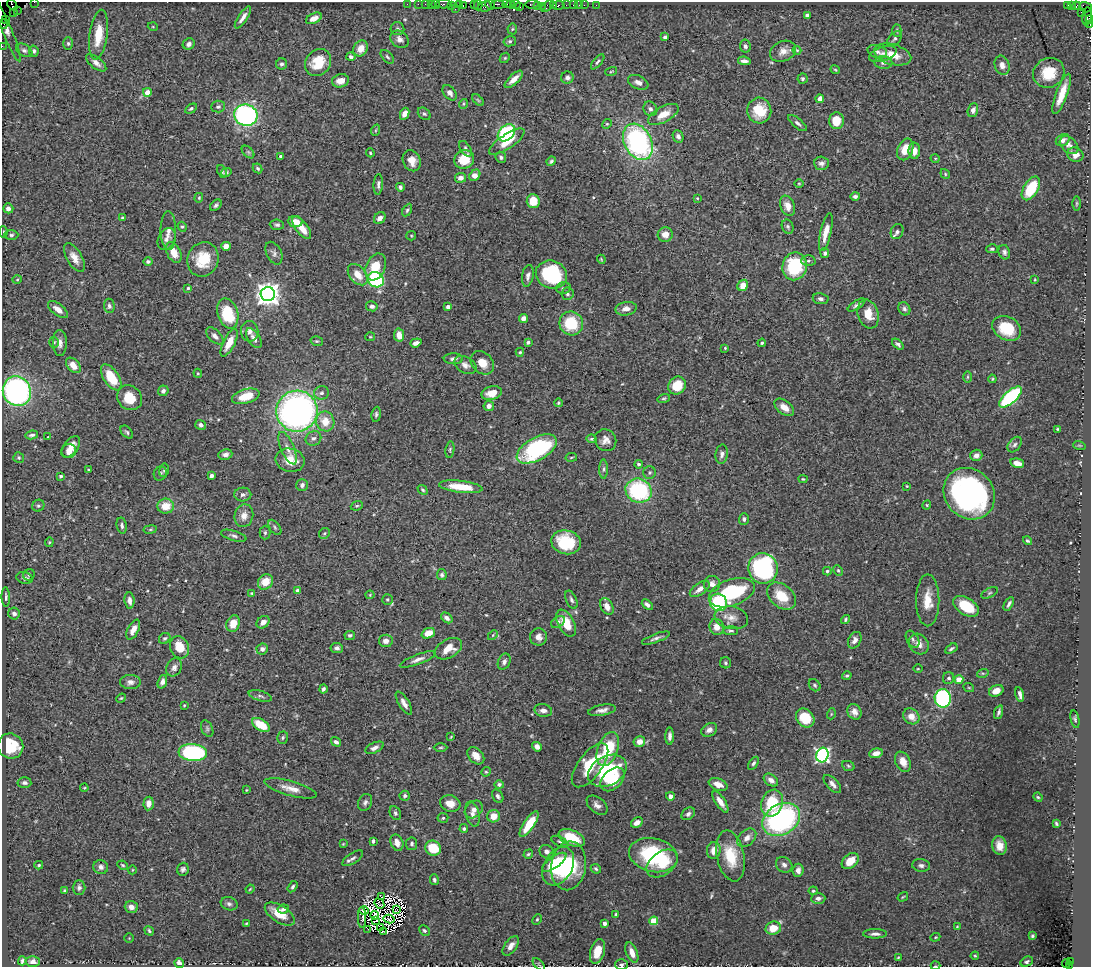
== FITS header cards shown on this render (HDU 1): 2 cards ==
NAXIS1  =                 1089
NAXIS2  =                  965

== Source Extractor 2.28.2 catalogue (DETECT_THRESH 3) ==
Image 1089 x 965 px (HDU 1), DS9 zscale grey, 1 PNG px = 1 image px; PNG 1093 x 969 px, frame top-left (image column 1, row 965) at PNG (2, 2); each listed source drawn as its Kron ellipse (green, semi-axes under 4 px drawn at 4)
Background 0.529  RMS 0.019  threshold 0.057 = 3 sigma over >= 5 px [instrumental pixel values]
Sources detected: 523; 8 with non-positive FLUX_AUTO (blend fragments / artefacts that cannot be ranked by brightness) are neither listed nor drawn; of the other 515, the 500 brightest by FLUX_AUTO listed and drawn (15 fainter detections omitted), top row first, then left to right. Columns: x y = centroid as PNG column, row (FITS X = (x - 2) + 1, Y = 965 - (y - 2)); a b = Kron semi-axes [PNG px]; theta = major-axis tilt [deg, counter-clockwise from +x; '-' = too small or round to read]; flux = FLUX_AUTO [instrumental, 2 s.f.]
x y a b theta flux
34 2 2 2 - 5.8
407 4 2 2 - 12
418 4 2 2 - 22
425 4 2 2 - 19
431 4 2 2 - 26
436 4 4 3 - 58
444 4 8 3 1 71
459 4 2 2 - 19
474 4 2 2 - 11
497 4 7 2 0 170
507 4 4 3 - 30
511 4 4 3 - 38
516 4 5 3 - 64
532 4 7 3 8 77
12 5 6 4 -49 94
451 5 2 2 - 12
478 5 5 2 - 42
490 5 5 3 - 69
554 5 3 2 - 37
559 5 6 3 10 110
566 5 2 2 - 8.6
574 5 4 2 - 59
579 5 2 2 - 7.7
584 5 2 2 - 17
596 5 2 2 - 7
1067 5 3 2 - 45
463 6 3 2 - 28
485 6 6 5 - 120
520 6 3 3 - 52
538 6 4 2 - 36
542 6 2 2 - 15
547 6 7 4 38 96
1072 6 3 3 - 46
1076 6 4 3 - 24
1085 7 6 5 - 80
455 9 2 2 - 34
17 11 2 2 - 14
1081 12 2 2 - 9.6
13 13 3 2 - 230
807 15 4 4 - 3.9
1087 16 9 4 84 450
243 17 13 4 56 7.7
314 18 8 5 26 10
5 20 3 2 - 39
1090 20 4 2 - 83
3 24 5 3 - 92
1090 25 3 2 - 33
153 27 5 3 - 1.2
397 29 7 6 - 3.2
512 29 5 5 - 1.6
7 30 33 5 -67 10
897 30 6 4 -88 2
98 35 25 9 82 30
665 37 4 4 - 3.4
400 39 10 8 -39 6.9
895 39 9 5 46 3.1
510 41 6 5 - 2.6
68 43 6 5 - 2.3
189 44 6 5 - 4.1
2 46 2 2 - 9.9
745 46 7 5 -79 3.2
361 48 8 7 - 13
24 50 9 6 -31 3.7
797 50 4 3 - 1.3
34 51 5 4 - 2.7
783 51 13 10 24 10
877 52 10 6 -18 4.4
883 54 14 7 19 6.6
893 55 19 10 -15 21
351 57 4 4 - 3.8
387 57 8 5 -45 2.8
505 58 5 4 - 1.5
744 61 6 4 -9 5.4
318 62 14 12 49 32
598 62 9 4 50 2.6
96 63 12 5 -38 6
883 63 9 6 0 4.7
282 64 5 5 - 3.3
1002 65 10 7 -73 7.7
835 70 5 3 - 1.3
611 71 6 2 14 1.2
1049 73 16 14 33 35
567 78 6 6 - 4.2
514 79 11 5 44 10
803 79 5 5 - 2.5
340 81 8 6 14 11
638 82 11 6 -24 6.7
147 92 4 4 - 12
450 93 9 6 -50 5.5
1062 94 21 5 70 22
820 99 4 4 - 8.6
478 100 7 4 -45 1.8
463 104 5 3 - 1.3
218 107 7 6 - 3.6
191 109 6 4 31 2.3
650 109 8 6 -55 4.4
759 110 13 12 - 37
973 110 7 5 70 5.8
405 114 6 4 64 7
424 114 7 5 -43 2.4
663 114 17 7 29 18
246 115 12 10 -19 230
836 121 8 7 - 22
797 123 11 4 -40 4
607 124 5 4 - 1.6
376 130 6 3 71 1.7
506 133 10 7 43 140
678 136 6 5 - 4.3
1063 140 7 5 29 6.4
507 142 21 7 34 19
638 142 19 13 -63 240
1069 145 11 7 -41 7.1
465 149 8 5 -57 3.5
905 149 11 7 68 23
914 151 8 6 -88 11
248 152 7 4 -45 2.3
370 153 4 3 - 1.5
1075 155 8 7 - 9.5
281 157 4 3 - 4.1
501 157 5 5 - 3.2
935 158 5 3 - 1.2
464 159 10 9 - 27
412 161 11 8 -65 13
551 161 5 3 - 2.1
821 163 7 6 - 4.7
258 168 5 4 - 2.5
222 171 7 4 -67 2.4
226 172 5 4 - 2
945 174 5 4 - 1.6
475 175 6 5 - 11
461 178 5 5 - 6
799 183 5 3 - 1.2
378 184 10 4 86 3.9
400 187 4 4 - 3
1031 188 13 7 58 49
855 196 4 4 - 3.3
199 198 5 4 - 1.4
697 198 4 3 - 1.2
533 201 7 6 - 24
1077 203 7 3 89 1.6
216 205 7 4 45 2.8
787 206 10 7 -69 11
8 208 5 5 - 4.7
407 210 7 4 61 2.4
122 217 4 3 - 1.6
380 218 6 5 - 7.2
295 222 7 5 -7 13
277 225 7 5 -5 3
182 227 5 4 - 1.7
788 227 7 5 -67 2.5
302 228 13 6 -52 17
168 231 19 8 -89 8.9
3 232 6 3 -84 1.3
826 232 19 5 77 17
897 232 8 6 63 4.6
665 234 7 7 - 9.9
11 235 7 5 1 2.7
411 236 5 4 - 1.4
166 239 11 8 65 6.6
226 246 4 4 - 11
992 249 6 4 15 2.5
1004 252 7 5 -70 3.7
174 253 11 6 -63 16
274 253 12 7 -64 4.8
825 253 5 4 - 3
74 258 16 7 -60 12
203 259 17 15 70 39
601 259 4 3 - 1.3
808 261 7 5 0 2.6
148 262 5 4 - 2.7
795 266 14 12 77 85
376 267 14 9 67 29
358 275 12 8 -49 16
551 275 16 13 -25 100
528 276 11 5 79 5
17 280 5 3 - 1.2
376 280 8 7 - 150
1035 280 4 3 - 1.3
743 285 6 5 - 13
188 288 3 3 - 1.6
563 288 7 5 14 3
268 294 7 7 - 1200
567 294 6 6 - 2.5
821 299 8 5 -9 3.7
857 305 10 4 32 3.8
109 306 7 5 -84 3.8
372 306 6 5 - 4.4
448 307 4 3 - 6.5
58 309 12 6 -37 8.9
626 309 11 6 11 7.7
904 309 7 5 -60 3.2
228 313 15 10 -73 59
868 314 15 10 -73 21
523 318 5 4 - 9.4
571 323 12 11 - 50
1007 328 15 11 -30 41
250 331 10 8 -89 6.8
399 335 6 5 - 13
215 336 10 6 -43 6.1
370 337 5 4 - 1.4
254 338 11 6 -57 6.9
317 341 6 4 -17 1.9
54 342 5 5 - 2.1
528 342 4 3 - 2.4
60 343 13 7 -89 7
229 343 15 6 64 21
416 343 6 4 19 5.2
762 343 4 3 - 1.6
898 344 7 4 -40 3.2
725 348 4 4 - 1.4
520 352 4 4 - 1.7
453 359 9 5 1 5
482 363 13 10 -45 17
73 365 9 6 -48 12
465 365 12 8 -30 6.9
198 373 4 3 - 1.5
111 377 15 7 -57 38
968 377 5 4 - 1.8
992 379 4 3 - 1.5
677 386 9 8 - 31
17 391 15 14 - 300
163 391 5 5 - 4.4
322 393 7 6 - 3.8
492 393 10 7 14 15
246 396 14 7 16 29
1010 397 14 6 42 160
130 398 13 11 -43 26
664 398 6 4 17 1.9
558 403 4 4 - 1.6
489 406 5 5 - 5.5
784 407 11 6 -38 12
297 411 20 20 - 490
376 414 7 4 83 2.6
325 421 10 9 - 20
201 425 5 4 - 4
1057 429 3 3 - 1.3
127 432 8 5 -48 2.5
32 435 6 3 10 2.7
48 437 3 3 - 1.2
313 438 8 7 - 4.2
592 439 5 3 - 1.9
605 440 11 10 - 9.1
1015 445 9 6 51 3.5
1079 445 6 4 -18 1.6
71 447 12 7 52 13
288 448 17 6 -67 9.4
450 449 8 4 81 2.1
537 449 22 11 29 150
69 451 7 7 - 8.3
225 454 7 5 8 5.4
722 454 9 6 81 4.9
976 455 6 5 - 5.8
571 457 6 3 9 1.3
19 458 5 5 - 2.1
290 460 15 11 -12 22
1017 463 7 4 -15 11
638 464 4 4 - 2.5
604 469 9 4 89 2.9
88 470 4 3 - 1.2
164 470 7 5 77 2.5
160 473 7 6 - 3
650 473 6 6 - 2.9
61 476 3 3 - 2.5
212 476 4 4 - 4.4
803 479 4 4 - 1.4
302 485 6 6 - 3.5
907 486 3 3 - 1.2
461 487 22 6 -7 30
423 490 5 4 - 1.9
639 491 13 11 -24 130
969 494 27 24 -47 340
243 495 8 7 - 4.5
927 505 4 4 - 1.3
38 506 6 5 - 2.7
166 506 8 7 - 20
357 506 6 4 20 2
244 516 11 9 75 11
744 519 6 5 - 3.5
122 526 8 5 -80 3.2
275 527 8 5 -54 2.5
150 529 7 3 9 1.7
265 533 7 5 89 2.6
324 533 6 5 - 2.1
234 536 13 5 -16 3.8
1027 541 5 3 - 1.8
49 542 5 4 - 1.6
566 542 15 12 -14 61
763 568 15 14 - 190
838 570 6 4 -63 1.8
827 571 4 4 - 2.1
29 575 6 5 - 2.8
442 575 5 5 - 2.6
25 578 8 5 -17 4
265 582 8 7 - 19
712 584 8 8 - 7.4
700 589 11 5 36 9.1
297 590 4 4 - 3.7
252 593 3 3 - 1.4
732 593 24 13 20 110
989 593 9 4 27 2.3
370 595 4 4 - 1.2
781 596 16 11 -41 35
6 597 10 3 -88 3
387 599 5 5 - 2.1
129 600 8 5 -83 6.5
571 600 9 5 -67 3.6
928 600 26 11 -90 25
718 602 9 8 - 81
1009 604 7 3 60 3.2
647 605 6 4 -41 4.5
607 606 9 6 -62 10
966 606 14 8 -32 37
14 614 6 5 - 4.5
447 618 6 4 -37 5.1
731 618 17 11 -11 14
845 620 5 4 - 2
263 622 7 5 40 5.9
558 622 7 5 34 2.9
566 623 15 8 -62 26
233 624 8 6 70 19
717 627 8 7 - 11
133 630 11 5 62 10
731 631 7 4 1 2.8
428 633 7 5 21 16
350 635 5 4 - 2.6
493 635 6 3 46 1.5
538 637 8 8 - 7.5
165 638 6 5 - 2.5
656 638 15 3 20 4.3
913 639 9 6 -60 3.8
855 640 9 6 63 5.9
386 641 7 6 - 6.6
919 644 11 9 -53 10
180 647 11 9 -64 22
337 648 6 5 - 3.5
262 649 6 5 - 5.2
448 649 15 9 28 18
951 649 7 4 33 2.4
418 659 19 5 20 7.4
504 662 8 6 67 4.1
725 663 5 5 - 2.6
174 667 9 7 62 5.8
918 669 5 3 - 1.2
983 673 6 4 17 1.7
847 676 5 4 - 2
949 678 6 5 - 3.2
959 679 4 4 - 23
130 682 10 7 0 5.4
162 682 7 4 70 5.9
815 685 7 5 -49 2.5
969 688 5 3 - 1
323 689 4 3 - 2.9
996 691 7 5 26 8.6
1020 694 7 3 -76 4.9
260 696 12 5 -15 3.9
121 698 5 4 - 1.3
943 698 9 8 - 150
404 703 13 5 -59 6.5
184 705 3 2 - 1.1
543 710 9 6 -9 5.9
602 710 14 5 10 6.9
854 712 8 6 -59 7.8
999 712 7 4 70 3.2
831 714 5 3 - 1.3
911 716 9 7 -43 13
805 718 10 8 -47 37
1075 719 9 3 -79 2.6
261 725 10 5 -30 29
207 729 9 5 -64 3
709 730 8 6 29 6.6
670 736 9 4 89 5
451 737 3 2 - 1
283 738 6 5 - 2.3
336 742 5 4 - 3.9
639 742 6 5 - 12
10 746 13 12 - 38
441 747 7 3 1 1.7
537 747 5 4 - 6.9
375 748 10 5 25 5.8
608 749 18 10 69 52
193 753 14 8 -5 200
876 753 7 4 15 8.2
822 755 7 6 - 340
476 756 10 7 -48 9.2
903 762 10 7 -65 12
753 763 7 4 56 2.7
590 765 26 12 53 54
848 766 6 5 - 2
607 771 20 14 29 100
486 772 5 4 - 1.5
612 779 14 9 43 29
771 780 8 5 -36 6.7
24 783 7 5 -4 3.7
832 784 11 5 -47 5.9
499 785 4 4 - 3.4
718 785 10 6 -22 12
84 788 4 3 - 1.2
291 788 27 7 -15 15
246 790 3 3 - 1.1
405 796 5 5 - 2.3
498 796 7 5 -59 3.1
670 796 4 4 - 4.7
1038 797 5 4 - 1.6
365 802 9 6 65 3.9
720 802 12 5 -56 10
450 803 10 8 -15 13
772 803 14 10 70 55
149 804 7 5 84 9.5
597 805 12 7 -40 6.9
474 809 10 7 40 8.2
395 813 7 5 -62 2.7
472 814 13 6 -75 7.2
688 814 7 5 41 3.7
494 816 6 6 - 15
443 818 5 4 - 2.3
781 819 20 15 31 240
637 823 6 5 - 8.5
1056 823 4 3 - 1.8
529 824 15 5 56 38
464 829 4 4 - 2.6
572 838 14 7 -24 40
747 838 11 7 43 7.8
373 841 4 3 - 2.2
560 841 9 4 -24 2.7
397 843 8 6 -70 9.1
343 844 4 3 - 1.1
412 844 6 5 - 3.2
999 846 9 7 -75 11
433 848 8 7 - 34
714 850 8 7 - 12
547 852 7 6 - 4.6
528 854 5 3 - 1.7
653 855 24 16 -13 100
731 856 26 13 -78 40
353 858 12 5 33 4.6
850 861 9 6 41 20
554 862 14 5 35 26
662 864 17 11 36 27
39 865 4 3 - 1.7
123 865 5 3 - 1.5
784 865 9 7 -37 5.3
921 865 9 6 -7 4.5
558 866 21 14 60 75
569 866 24 17 82 75
101 867 7 7 - 4.4
183 869 6 6 - 3.3
596 869 5 4 - 2
132 870 4 3 - 1
798 870 6 5 - 7.6
434 880 5 4 - 2.8
293 887 6 4 57 2.8
79 888 7 6 - 3.9
250 889 4 3 - 1.2
64 890 4 3 - 1.2
813 891 4 4 - 1.9
382 897 2 2 - 1.2
903 897 5 4 - 1.4
818 898 7 5 3 5.4
229 904 8 6 -19 3.9
379 904 5 2 - 1.1
131 907 6 6 - 9
283 909 6 4 8 2.9
397 909 3 2 - 1
364 910 5 3 - 1.6
280 914 17 8 -33 24
616 914 3 3 - 1.6
375 915 4 2 - 1.5
362 918 10 2 -89 3.3
389 919 5 2 - 1.9
537 919 5 4 - 1.7
376 920 4 2 - 2
654 921 4 4 - 38
246 923 3 2 - 1.1
604 923 4 3 - 5.4
957 926 4 4 - 1.2
381 928 4 2 - 1.8
773 928 8 6 15 22
368 930 2 2 - 1.2
149 931 5 3 - 1.9
424 931 5 5 - 2.7
383 932 2 2 - 1.1
875 934 12 4 0 5.2
1032 936 4 3 - 2.1
935 937 5 4 - 1.3
129 938 4 4 - 1.1
511 946 11 6 55 8.9
597 951 13 7 75 23
632 952 11 5 -68 12
975 956 4 3 - 1.4
898 957 3 3 - 1.3
22 961 4 3 - 2.3
1071 961 3 2 - 110
33 962 7 5 2 4.9
1027 962 7 4 25 2.6
179 963 5 4 - 5.1
539 964 8 3 -45 1.6
1066 964 4 3 - 98
621 965 6 5 - 3.9
1070 965 4 3 - 120
935 966 5 2 - 1
At the frame edge (FLAGS 8, measured only in part): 9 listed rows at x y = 34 2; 12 5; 1090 20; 3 24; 1090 25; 2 46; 621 965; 1070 965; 935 966
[15 fainter detections neither listed nor drawn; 8 non-positive-flux detections neither listed nor drawn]